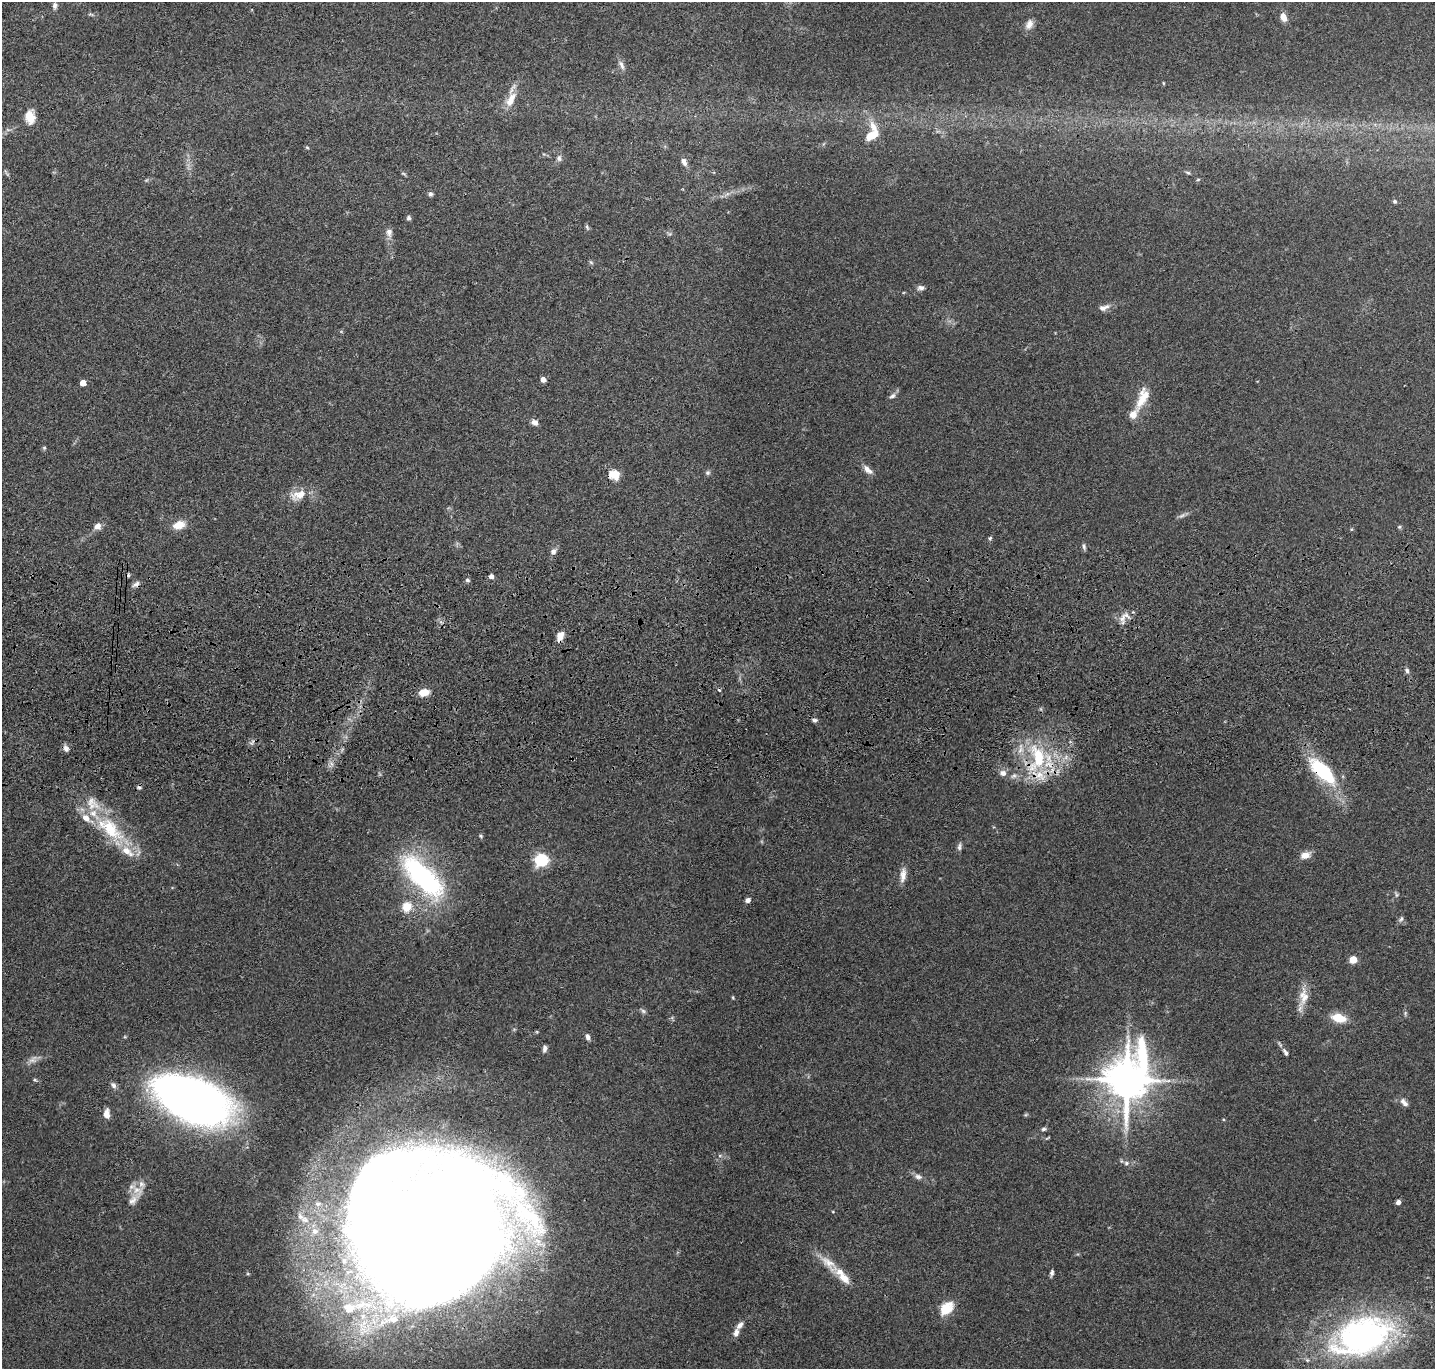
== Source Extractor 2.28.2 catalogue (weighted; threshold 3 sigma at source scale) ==
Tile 5 of 3 x 3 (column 2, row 2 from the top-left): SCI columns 1446-2878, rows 1570-2936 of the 4324 x 4505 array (HDU 1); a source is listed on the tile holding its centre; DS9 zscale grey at full resolution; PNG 1437 x 1371 px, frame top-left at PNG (2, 2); no overlay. Shown black and unused: <1% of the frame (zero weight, under 3 of 4 exposures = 6% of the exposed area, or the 3 px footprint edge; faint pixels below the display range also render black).
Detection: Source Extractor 2.28.2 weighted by HDU 2 'WHT'; one run over the whole footprint, this tile lists its part. Background 0.0839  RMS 0.0062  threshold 0.0277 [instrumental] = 3 sigma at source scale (4.5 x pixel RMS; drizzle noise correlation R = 1.50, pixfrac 1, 0.05/0.05 arcsec/px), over >= 5 px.
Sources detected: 112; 3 cosmic-ray / hot-pixel residue — not listed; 14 inside a brighter listed object's ellipse — not listed separately; the other 95 listed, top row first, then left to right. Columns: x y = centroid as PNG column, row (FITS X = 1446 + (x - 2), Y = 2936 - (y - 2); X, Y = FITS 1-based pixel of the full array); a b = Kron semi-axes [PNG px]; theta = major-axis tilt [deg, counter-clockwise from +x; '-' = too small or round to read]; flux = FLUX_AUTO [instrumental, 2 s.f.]
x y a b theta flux
55 5 7 6 - 1.8
91 14 10 3 -11 0.96
1283 17 9 7 -68 5
1029 24 13 9 65 4.3
621 65 14 6 -65 2.7
1163 83 5 3 - 0.49
511 100 22 10 59 8.9
30 117 14 10 -88 9.7
873 126 17 10 -57 7
871 135 10 6 35 15
307 147 6 4 -3 0.64
559 158 9 7 -86 2.1
684 162 10 6 -62 3.2
403 173 6 4 -20 0.81
1188 173 7 4 -28 1
1198 180 6 3 3 0.73
430 194 6 5 - 1.5
727 194 7 4 18 1.6
1395 201 5 5 - 1
409 218 6 5 - 1.4
587 227 9 4 -71 1.1
389 232 11 8 -84 3.3
591 262 7 5 -31 0.92
921 288 10 6 1 2.1
1104 307 15 7 17 3.4
543 380 5 4 - 4.6
83 383 5 4 - 7.8
892 396 9 6 32 1.9
1142 398 33 12 66 14
535 422 8 6 -21 3
44 448 5 5 - 0.8
867 470 14 6 -43 4
707 473 6 6 - 1.3
614 475 14 12 -19 7.5
298 495 24 13 17 10
1182 516 10 5 32 1.9
179 525 12 8 19 9
97 526 9 7 45 3.9
1399 527 5 5 - 0.82
990 538 6 5 - 0.91
1084 546 8 5 -88 1.4
553 551 8 7 - 2.5
491 576 4 4 - 3
467 580 6 5 - 1.2
136 584 10 6 30 2.2
1122 618 18 7 89 4
560 636 11 7 71 5.6
1407 671 7 5 -74 1.5
424 692 11 8 12 7.1
815 720 7 5 3 1.5
252 742 9 3 45 1.2
66 748 9 7 -56 2.6
1037 758 41 23 83 46
332 764 7 4 -70 1.7
1323 771 40 15 -45 43
1003 773 8 7 - 3.2
1014 776 9 5 26 2
110 829 49 21 -41 40
481 836 5 4 - 0.96
959 846 11 5 81 1.8
1305 855 10 7 12 5.9
541 859 6 6 - 110
903 875 20 7 84 4.8
423 877 67 26 -46 94
1396 895 8 4 -82 1.1
748 900 5 4 - 2.8
407 907 14 12 62 9
1401 919 9 5 59 1.5
1353 960 5 5 - 18
1303 997 26 12 84 9.3
733 998 5 4 - 0.64
643 1011 7 5 -45 1.3
1339 1018 14 8 -13 13
125 1037 5 3 - 0.59
587 1037 8 5 -75 2
544 1048 9 5 82 1.9
1285 1052 11 6 -57 2.2
33 1059 13 8 47 3.5
1127 1080 16 12 67 2300
113 1085 9 6 -60 2.1
192 1100 62 32 -22 520
1404 1102 12 6 -48 2.8
106 1114 9 6 90 5.4
1044 1129 6 5 - 1.3
1126 1163 7 6 - 1.8
918 1177 10 7 -17 2.6
137 1190 18 14 -46 7.7
1398 1202 4 4 - 3
427 1232 115 100 9 2900
828 1262 36 12 -47 12
1052 1273 7 4 78 1.6
248 1274 5 3 - 0.6
946 1308 17 11 44 13
736 1333 11 6 74 3.2
1362 1336 76 43 20 180
Overlapping masked pixels (flux is a lower limit): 6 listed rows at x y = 136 584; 560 636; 1037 758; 1323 771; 192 1100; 427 1232